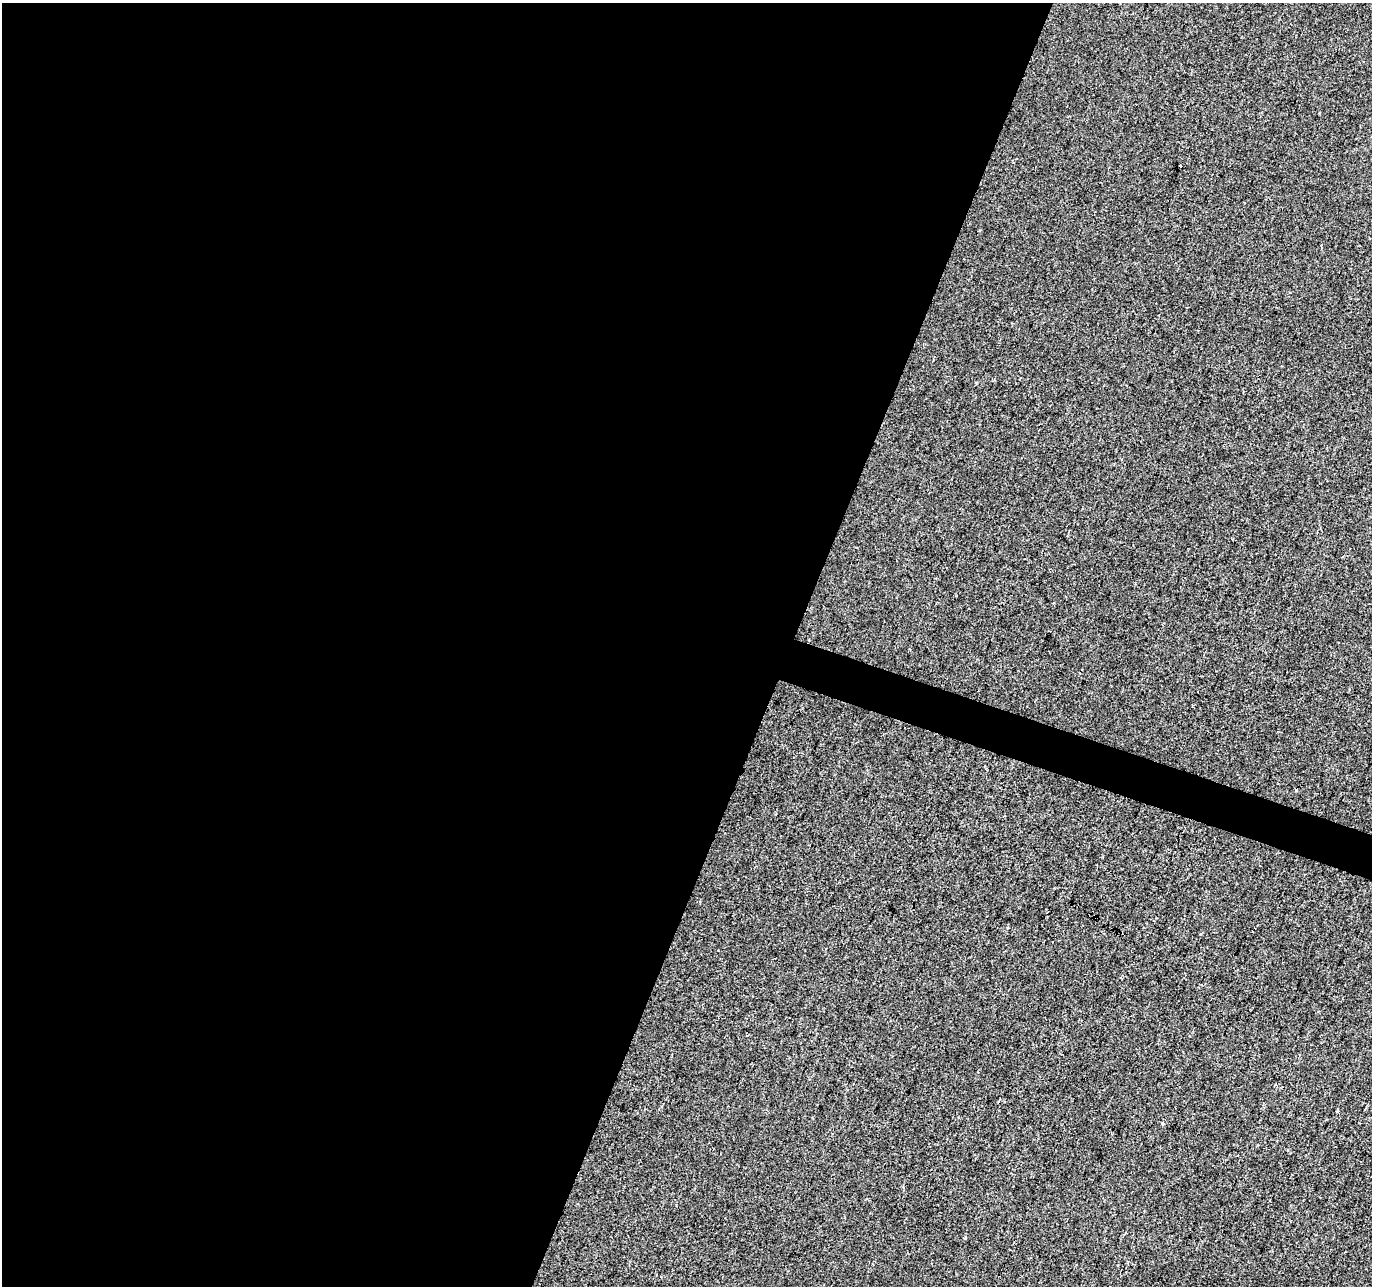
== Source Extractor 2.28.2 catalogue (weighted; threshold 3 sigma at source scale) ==
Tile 5 of 4 x 4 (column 1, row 2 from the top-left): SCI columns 7-1376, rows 2848-4131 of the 5486 x 5628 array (HDU 1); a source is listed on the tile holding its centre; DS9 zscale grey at full resolution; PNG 1374 x 1288 px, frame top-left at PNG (2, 3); no overlay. Shown black and unused: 59% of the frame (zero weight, under 2 of 3 exposures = <1% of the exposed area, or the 3 px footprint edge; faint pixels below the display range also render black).
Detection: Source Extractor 2.28.2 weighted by HDU 2 'WHT'; one run over the whole footprint, this tile lists its part. Background 0.00144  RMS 0.0047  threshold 0.0211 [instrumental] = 3 sigma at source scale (4.5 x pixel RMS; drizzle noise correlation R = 1.50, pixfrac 1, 0.0396/0.0396 arcsec/px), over >= 5 px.
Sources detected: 3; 1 cosmic-ray / hot-pixel residue — not listed; the other 2 listed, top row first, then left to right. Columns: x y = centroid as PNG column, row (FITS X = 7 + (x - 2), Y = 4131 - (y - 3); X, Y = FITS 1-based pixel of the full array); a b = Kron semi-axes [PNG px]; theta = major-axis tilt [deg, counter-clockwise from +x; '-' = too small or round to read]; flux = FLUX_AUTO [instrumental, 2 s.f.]
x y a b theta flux
1180 166 3 3 - 2.2
1163 1124 3 3 - 0.73